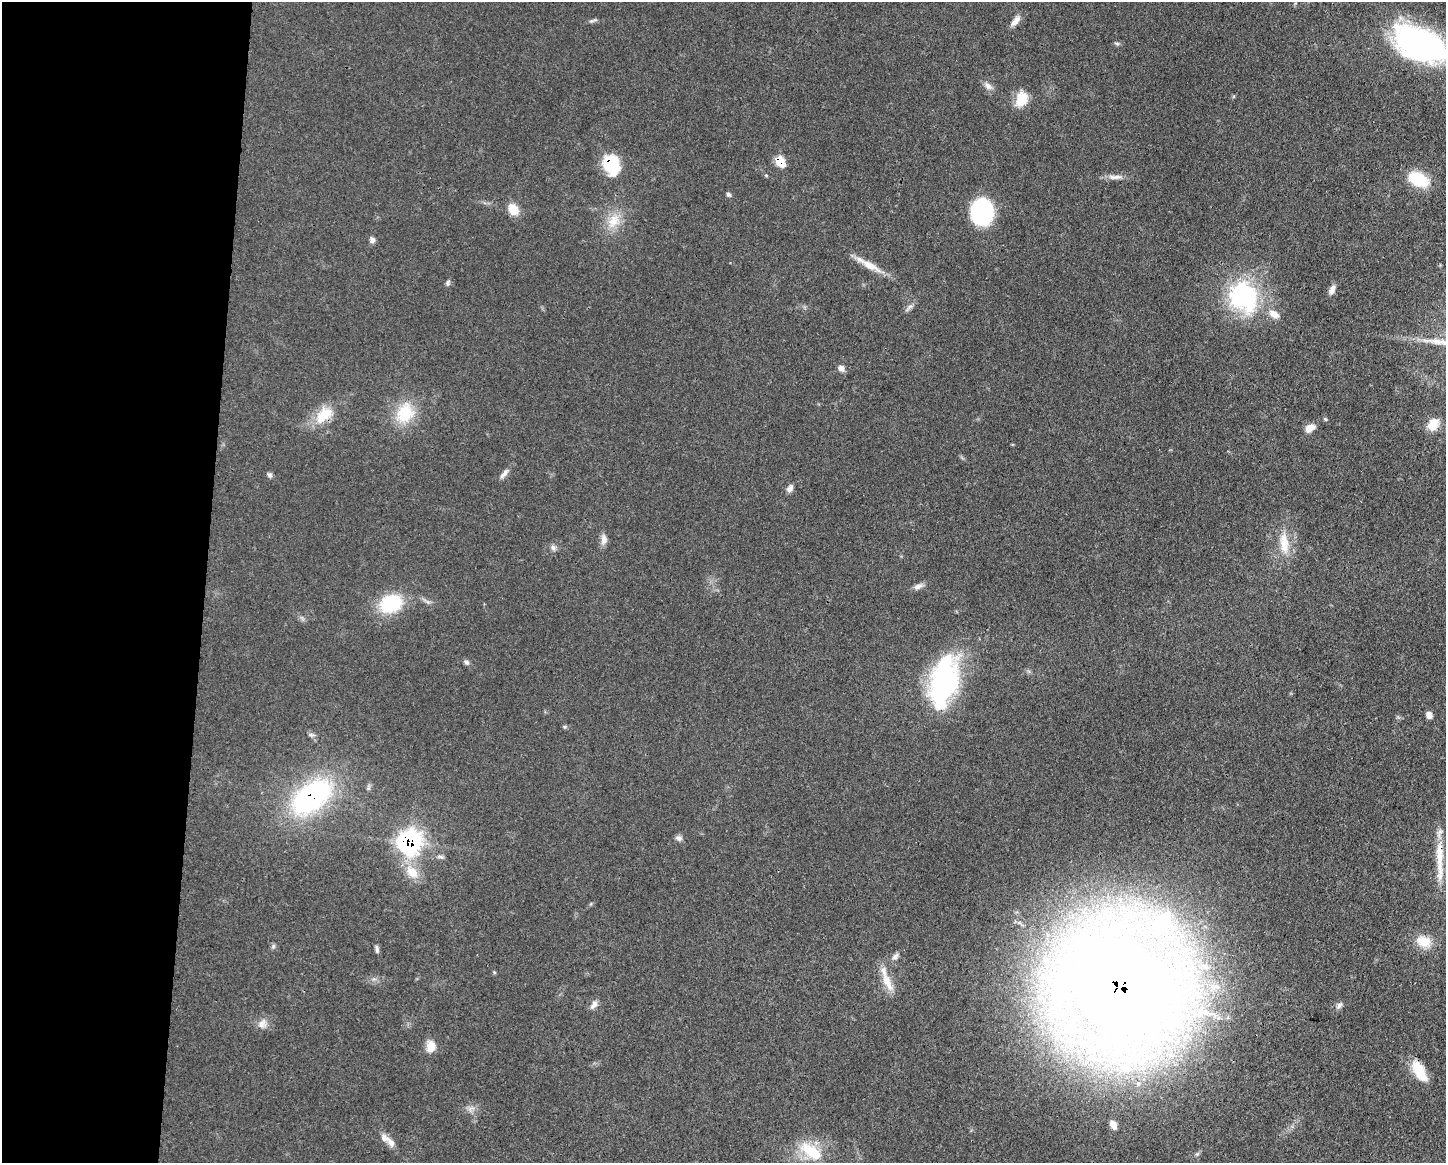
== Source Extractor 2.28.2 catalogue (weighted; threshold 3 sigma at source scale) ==
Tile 4 of 3 x 4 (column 1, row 2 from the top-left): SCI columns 115-1558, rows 2326-3486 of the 4669 x 4656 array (HDU 1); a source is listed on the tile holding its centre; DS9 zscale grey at full resolution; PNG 1448 x 1165 px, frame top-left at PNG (2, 2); no overlay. Shown black and unused: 14% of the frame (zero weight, under 3 of 4 exposures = <1% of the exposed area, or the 3 px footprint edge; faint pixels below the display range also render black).
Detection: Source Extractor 2.28.2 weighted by HDU 2 'WHT'; one run over the whole footprint, this tile lists its part. Background 0.0609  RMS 0.0043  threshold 0.0192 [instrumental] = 3 sigma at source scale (4.5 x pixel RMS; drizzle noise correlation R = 1.50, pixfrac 1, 0.05/0.05 arcsec/px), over >= 5 px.
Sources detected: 70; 2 inside a brighter listed object's ellipse — not listed separately; the other 68 listed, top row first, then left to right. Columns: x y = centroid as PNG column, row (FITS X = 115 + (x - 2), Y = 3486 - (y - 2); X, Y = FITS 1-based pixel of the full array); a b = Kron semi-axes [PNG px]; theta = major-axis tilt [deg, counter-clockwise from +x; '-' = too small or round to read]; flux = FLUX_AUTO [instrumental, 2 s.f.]
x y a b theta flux
592 21 14 3 17 0.94
1015 21 16 7 50 2.8
1117 43 8 4 -9 0.71
1421 45 48 27 -23 140
988 86 13 7 -43 2.3
1022 99 18 13 68 8.7
780 161 9 7 -55 11
611 164 20 15 -74 21
1117 177 16 6 7 2.5
1418 179 20 12 -26 19
728 194 7 5 -44 0.84
513 209 12 9 -61 7.6
982 212 23 18 88 46
613 221 24 13 61 8.7
372 240 7 7 - 1.5
870 265 33 9 -28 6.9
447 283 9 4 85 0.84
1332 290 12 6 68 2.4
1244 296 35 30 -62 57
909 307 14 5 43 1.5
1274 314 13 8 -32 3.9
841 368 8 7 - 2.1
405 413 28 23 67 16
324 415 28 16 44 11
1325 419 5 4 - 0.55
1433 425 16 11 63 6
1310 428 14 8 31 3.1
504 474 15 6 51 2
270 475 7 6 - 1
790 489 10 7 45 1.8
604 539 14 8 -87 2.4
1284 543 31 12 -84 9.1
553 548 9 6 -78 1.4
918 586 12 7 28 2.1
391 604 28 21 22 21
467 662 7 6 - 1
944 681 51 25 78 85
1429 715 8 6 -62 2.2
565 727 6 5 - 0.62
311 735 9 5 -7 0.98
311 797 48 27 37 76
679 838 10 7 -23 1.4
410 842 12 10 72 140
440 857 11 5 -18 1.2
1440 860 63 8 -89 11
412 872 21 14 -44 8.2
1162 923 43 29 59 47
1119 928 30 22 -14 32
1424 942 21 15 -19 7.8
273 946 7 4 89 0.74
377 949 11 5 -83 1.1
895 957 10 6 41 1.6
1205 966 13 8 -20 3.5
887 982 29 10 -64 6.7
1119 986 54 44 -17 1700
594 1005 12 7 54 2.1
1339 1005 10 7 52 1.7
1199 1013 41 16 4 27
262 1023 15 10 56 3
431 1046 13 10 81 5.3
1126 1067 24 17 0 18
1419 1071 26 11 -61 11
1138 1084 7 5 -45 1.2
471 1108 11 5 26 1.8
1113 1125 12 8 -65 3.3
391 1143 17 8 -56 3
811 1151 34 15 -36 15
1197 1154 6 5 - 0.74
Overlapping masked pixels (flux is a lower limit): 7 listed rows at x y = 780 161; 611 164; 324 415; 311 797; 410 842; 1440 860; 1119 986
Isophote crosses this tile's border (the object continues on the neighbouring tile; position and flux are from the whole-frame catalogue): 1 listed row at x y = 1421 45